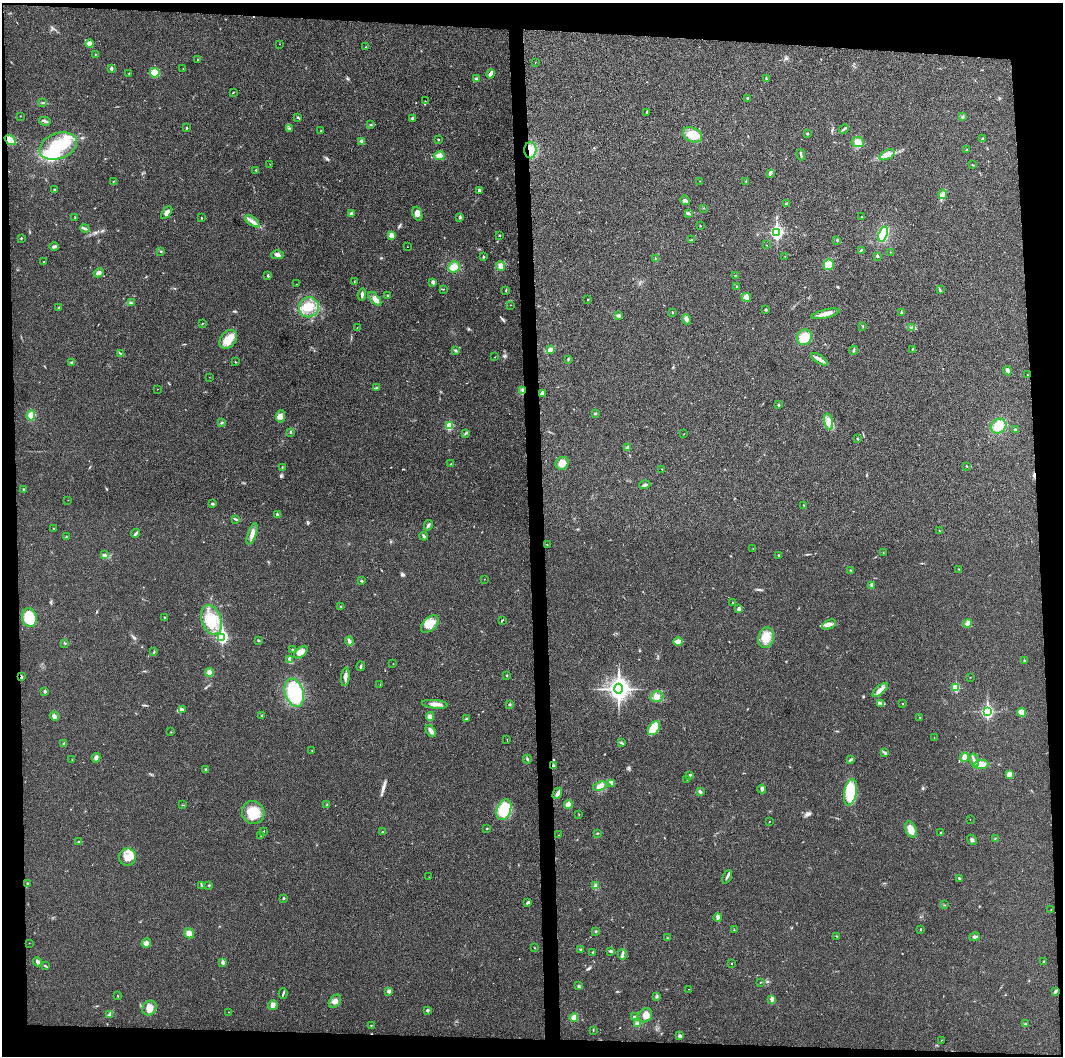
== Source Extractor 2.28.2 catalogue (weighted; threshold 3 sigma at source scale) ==
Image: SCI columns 1-4242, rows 6-4221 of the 4242 x 4224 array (HDU 1 of 3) = the unmasked area's bounding box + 8 px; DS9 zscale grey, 4 x 4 block average (1 PNG px = mean of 4 x 4 image px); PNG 1065 x 1058 px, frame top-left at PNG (2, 3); each listed source drawn as its Kron ellipse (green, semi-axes under 4 px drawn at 4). Shown black and unused: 9% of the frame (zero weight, under 3 of 4 exposures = <1% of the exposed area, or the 3 px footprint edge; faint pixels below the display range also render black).
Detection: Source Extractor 2.28.2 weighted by HDU 2 'WHT'. Background 0.0201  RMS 0.0055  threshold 0.0247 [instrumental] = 3 sigma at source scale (4.5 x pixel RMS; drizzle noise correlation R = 1.50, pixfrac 1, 0.05/0.05 arcsec/px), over >= 5 px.
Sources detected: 342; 3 inside a brighter object's white glare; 3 cosmic-ray / hot-pixel residue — neither listed nor drawn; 3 coinciding with a brighter row at this scale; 6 inside a brighter listed object's ellipse — not listed separately; the other 327 listed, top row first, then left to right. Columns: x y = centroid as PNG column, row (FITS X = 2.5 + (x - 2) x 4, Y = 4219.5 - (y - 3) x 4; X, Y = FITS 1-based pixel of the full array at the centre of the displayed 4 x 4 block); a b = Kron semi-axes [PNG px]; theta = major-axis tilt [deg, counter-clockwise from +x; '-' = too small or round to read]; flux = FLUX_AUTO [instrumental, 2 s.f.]
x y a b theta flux
89 44 4 3 - 14
280 44 2 2 - 0.82
366 46 2 2 - 1.5
95 54 2 2 - 1.4
198 60 3 2 - 2.6
535 62 2 2 - 0.85
111 69 3 2 - 9.3
183 69 2 2 - 1
129 73 2 2 - 1.2
155 73 5 4 - 36
491 74 4 2 - 21
476 79 3 2 - 2.9
766 79 4 2 - 3.5
233 92 3 2 - 1.9
748 98 2 2 - 3.9
425 101 2 2 - 1.2
43 103 3 2 - 2.3
647 112 4 2 - 2.7
20 116 2 2 - 1
298 117 2 2 - 2.5
962 117 2 2 - 1.3
412 118 2 2 - 16
45 121 6 2 -12 5.8
371 124 2 2 - 1.1
187 128 2 2 - 4.4
289 128 4 3 - 5.1
844 129 5 2 - 4.1
321 131 2 2 - 1.9
807 134 2 2 - 3.4
692 135 10 7 -26 49
983 138 2 2 - 3.8
10 140 6 4 -36 36
438 140 2 2 - 2
362 141 2 2 - 3
858 142 6 5 - 25
58 146 19 12 21 160
530 150 8 6 89 30
967 150 2 2 - 3.4
801 155 6 2 -76 4.9
887 155 8 4 26 18
439 156 5 4 - 18
270 164 2 2 - 0.75
972 165 2 2 - 1.4
256 170 2 2 - 3.2
770 173 3 3 - 8
113 181 2 2 - 0.95
700 181 2 2 - 1.1
746 181 2 2 - 1.9
54 189 2 2 - 2.5
479 190 3 2 - 8
943 194 5 3 - 8.7
685 200 5 3 - 6.2
787 204 4 2 - 4.1
704 208 2 2 - 1.4
167 213 7 3 54 12
688 213 3 2 - 8.4
351 214 3 3 - 8.7
417 214 7 4 -70 14
862 216 2 2 - 1.3
75 217 2 2 - 1.5
460 217 2 2 - 18
201 218 3 2 - 1.5
252 221 8 3 -36 14
700 226 2 2 - 1.6
85 228 4 2 - 4.7
777 232 3 2 - 580
883 234 8 4 70 99
391 235 3 3 - 14
499 235 2 2 - 2.2
21 238 2 2 - 2.4
691 240 2 2 - 1.8
837 240 2 2 - 1.5
766 245 2 2 - 0.73
54 247 4 2 - 7.7
407 247 2 2 - 0.68
861 250 3 2 - 3.4
161 251 2 2 - 2.1
890 252 2 2 - 0.84
278 255 6 4 1 10
785 256 2 2 - 0.97
877 256 2 2 - 15
483 257 3 2 - 2.6
656 259 2 2 - 1.9
44 262 2 2 - 0.97
829 265 5 5 - 31
501 266 5 4 - 17
454 267 6 5 - 27
99 273 5 3 - 11
736 275 3 2 - 1.3
268 276 3 2 - 3.4
354 282 2 2 - 0.96
433 282 3 3 - 6.5
296 284 2 2 - 0.72
737 287 2 2 - 2.1
443 289 2 2 - 1.1
506 290 2 2 - 1.4
940 290 3 2 - 3
362 294 6 2 84 6
387 296 2 2 - 5.9
746 297 5 4 - 9.3
375 299 8 4 -49 23
588 300 2 2 - 1.6
131 303 2 2 - 1.8
511 305 2 2 - 0.99
309 307 10 10 - 53
58 308 3 2 - 2.3
766 310 3 2 - 3
672 312 2 2 - 2.5
901 313 2 2 - 12
825 314 14 3 13 22
619 315 4 3 - 6.3
686 319 5 3 - 8
202 323 2 2 - 1.1
863 326 2 2 - 1.9
912 327 3 2 - 3.3
357 328 2 2 - 0.84
804 337 8 7 - 52
228 339 10 7 50 39
912 349 2 2 - 2
455 350 4 2 - 5.3
550 350 4 3 - 6.3
853 350 4 2 - 4.1
120 353 2 2 - 1.6
495 357 2 2 - 1.1
568 359 3 2 - 2.5
819 359 9 3 -31 13
72 362 3 3 - 4.1
235 362 2 2 - 1.9
1007 371 5 3 - 12
1027 375 2 2 - 0.78
209 377 2 2 - 0.55
376 388 4 2 - 2.8
157 389 2 2 - 0.62
523 391 3 2 - 4.7
542 393 3 2 - 11
778 405 2 2 - 4.3
595 413 2 2 - 2
31 415 5 4 - 26
280 416 6 4 83 12
828 422 8 4 -76 19
221 423 2 2 - 3
449 426 2 2 - 140
999 426 8 7 - 52
1015 429 3 2 - 3.4
290 432 2 2 - 2.8
465 433 2 2 - 1.7
684 434 2 2 - 0.89
858 439 2 2 - 3.2
627 448 3 3 - 9.5
562 463 7 6 - 29
451 464 2 2 - 1.4
967 466 2 2 - 1.2
282 467 3 2 - 2.7
662 469 2 2 - 0.96
645 485 5 2 - 8
23 489 2 2 - 2.8
68 500 2 2 - 0.72
212 504 3 2 - 4.6
804 505 3 2 - 2.3
277 514 2 2 - 7.5
236 519 3 2 - 3
428 525 5 2 - 5.2
53 528 2 2 - 1.9
939 530 2 2 - 0.82
136 533 5 2 - 4.8
252 534 11 4 70 19
424 536 4 2 - 4.8
66 537 2 2 - 1.2
547 544 2 2 - 0.93
753 548 2 2 - 1.1
883 553 2 2 - 1.7
104 555 3 3 - 4.8
779 556 2 2 - 2.6
959 569 2 2 - 1.1
851 570 2 2 - 1.4
484 579 2 2 - 0.77
361 581 3 2 - 2.6
872 585 4 3 - 6.4
732 603 2 2 - 1.5
341 606 2 2 - 1.8
739 609 3 2 - 9.6
164 617 2 2 - 3.1
29 618 9 7 -80 80
211 620 15 9 -70 78
502 620 2 2 - 1.9
968 623 5 4 - 9.5
430 624 11 6 44 34
829 625 7 3 24 12
222 637 3 2 - 450
766 638 10 8 77 38
258 640 3 2 - 3.3
349 641 4 2 - 5.7
678 642 5 2 - 36
65 643 3 2 - 2
293 650 3 2 - 2.3
154 652 2 2 - 1.3
301 652 8 4 39 26
290 659 3 2 - 10
1024 661 2 2 - 4.4
393 664 2 2 - 0.96
361 666 5 2 - 3.6
209 672 4 3 - 16
507 675 2 2 - 4
21 677 3 2 - 3.2
345 677 9 4 84 12
970 677 2 2 - 0.92
380 684 2 2 - 1.2
955 687 2 2 - 140
619 689 5 4 - 1700
880 690 9 3 40 14
45 691 2 2 - 6
294 693 14 9 -71 240
657 697 6 5 - 20
880 703 3 2 - 4.1
435 704 13 3 -6 17
510 704 2 2 - 11
902 704 3 2 - 1.3
182 709 3 2 - 3.8
987 711 3 2 - 510
1022 712 4 3 - 30
54 716 5 3 - 11
262 716 3 2 - 1.3
430 716 4 3 - 9.3
920 717 2 2 - 1
467 718 3 2 - 2.3
654 728 7 5 55 64
431 731 7 3 -57 13
171 732 2 2 - 1.3
934 737 2 2 - 0.57
507 739 2 2 - 0.71
621 743 3 2 - 3.3
64 744 4 2 - 4.3
312 750 2 2 - 1.2
885 753 3 2 - 4.4
964 757 4 3 - 20
96 758 5 3 - 8.1
72 759 2 2 - 0.81
527 759 4 2 - 4
850 760 3 2 - 4
974 761 7 2 -73 8.9
981 765 7 4 2 39
553 766 2 2 - 17
206 769 3 2 - 2.4
1009 774 4 4 - 16
690 775 3 2 - 3.1
687 779 2 2 - 0.46
612 783 4 2 - 4.5
600 786 7 4 19 21
762 789 4 3 - 5.2
700 792 3 2 - 6.2
850 792 13 6 78 120
557 793 6 3 60 11
568 804 4 3 - 22
183 805 2 2 - 1.2
327 805 3 2 - 3.9
504 810 11 7 67 130
253 812 11 11 - 73
579 814 3 2 - 1.2
970 819 2 2 - 0.73
769 821 2 2 - 1.2
487 829 2 2 - 1.9
911 829 8 5 -68 25
264 831 2 2 - 2
382 832 2 2 - 1.5
941 832 2 2 - 1.5
597 833 2 2 - 1.9
559 835 2 2 - 1.2
261 836 2 2 - 1.3
995 838 2 2 - 1.2
972 840 5 3 - 7.2
79 841 3 2 - 2.7
127 857 8 8 - 36
429 877 2 2 - 0.88
727 877 7 2 64 7.3
959 878 3 2 - 2.1
27 883 2 2 - 1.1
209 885 2 2 - 3
202 886 2 2 - 1.4
596 886 4 3 - 6.9
284 898 2 2 - 6.7
528 902 4 2 - 4.2
944 905 2 2 - 1.2
1051 910 2 2 - 0.83
718 917 4 3 - 9.6
920 929 2 2 - 5.9
734 930 2 2 - 1.2
595 931 2 2 - 2.1
189 933 5 5 - 17
836 936 2 2 - 1.9
975 937 5 2 - 7.7
667 938 2 2 - 1.5
29 943 2 2 - 0.76
146 943 5 4 - 11
534 948 2 2 - 1.3
580 949 2 2 - 2.7
611 951 3 2 - 7.4
593 952 2 2 - 2.6
622 954 5 2 - 5.9
1044 961 2 2 - 2
37 962 4 2 - 6.1
223 962 3 3 - 7
731 964 2 2 - 1.3
45 966 4 2 - 2.7
761 982 2 2 - 1
579 986 3 2 - 3.9
688 989 2 2 - 0.74
389 991 3 3 - 8.7
1055 992 3 2 - 8.3
283 994 5 2 - 3.8
118 996 2 2 - 1.4
657 996 3 2 - 3.5
772 999 4 3 - 6.6
335 1001 7 5 50 16
273 1005 4 4 - 12
149 1008 8 6 51 26
427 1010 2 2 - 5.5
229 1012 2 2 - 0.75
110 1014 4 2 - 4.8
645 1015 7 6 - 19
634 1017 2 2 - 4.2
574 1018 4 3 - 20
638 1023 4 3 - 6.9
1025 1024 3 2 - 3.8
371 1026 2 2 - 1
593 1030 2 2 - 1.1
680 1036 4 3 - 6.1
941 1040 2 2 - 1.4
Overlapping masked pixels (flux is a lower limit): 5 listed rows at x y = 10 140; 530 150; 523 391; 21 677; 553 766
Diffuse or blended objects may show on this block-average render without a row.